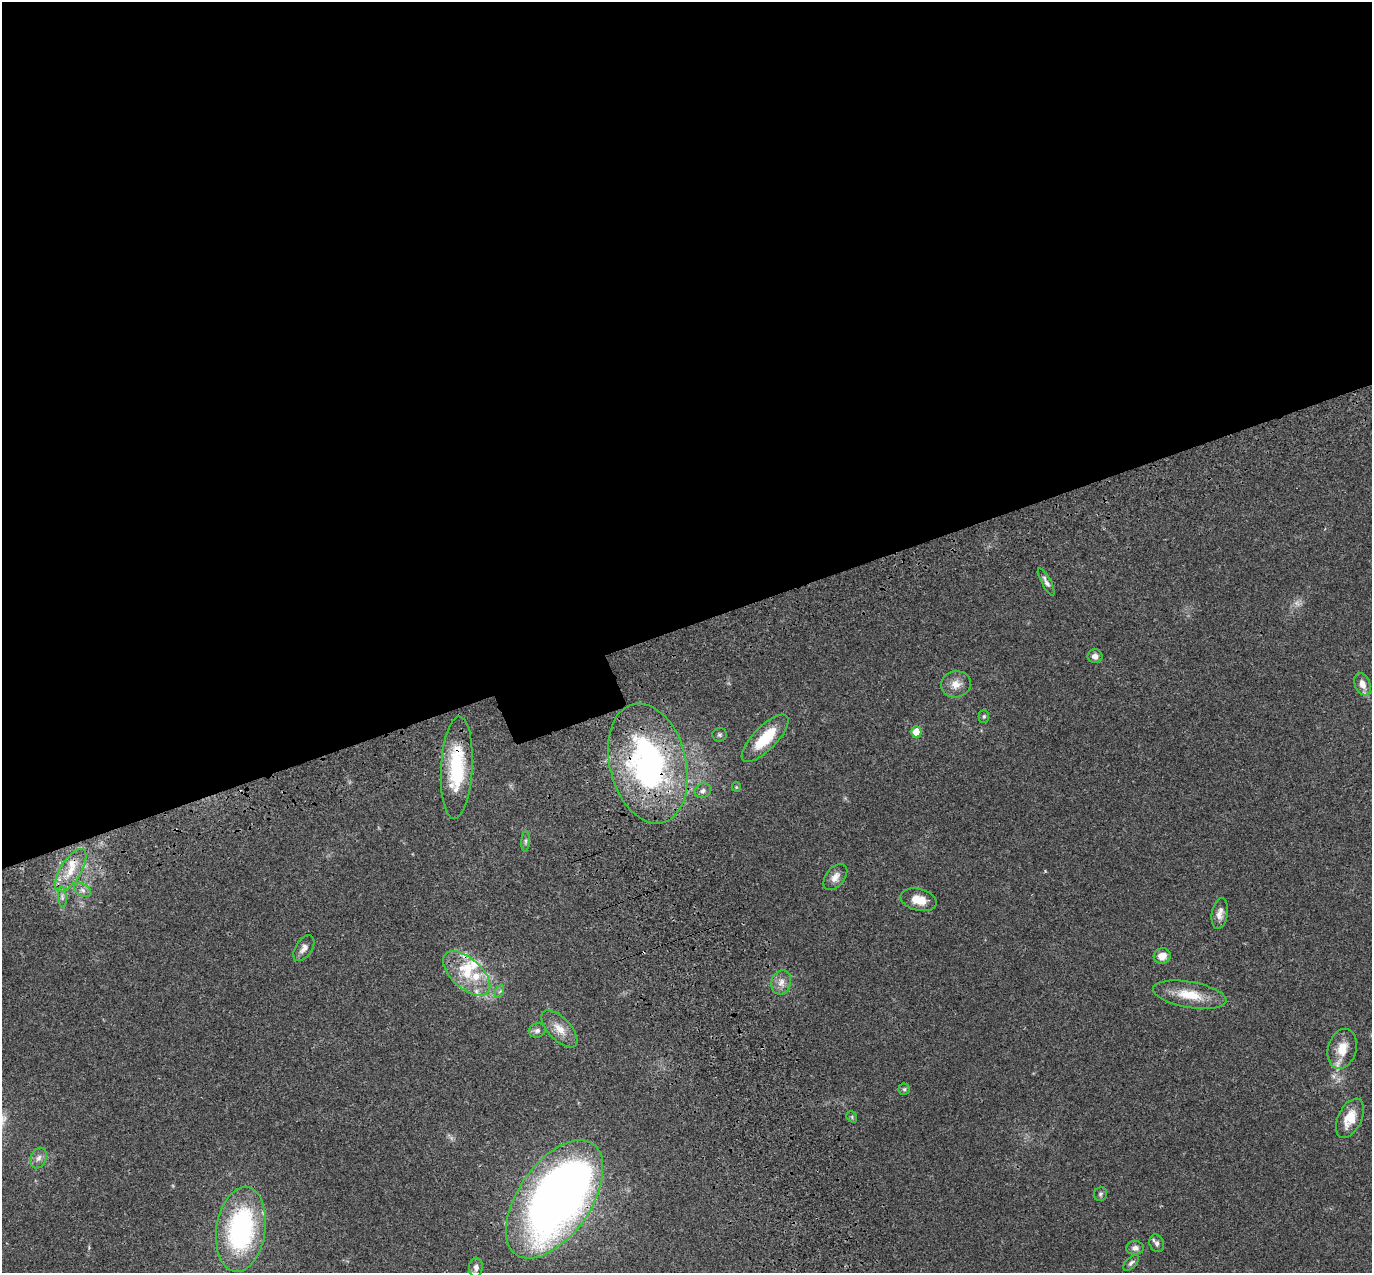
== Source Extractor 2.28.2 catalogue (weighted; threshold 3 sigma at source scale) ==
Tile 2 of 4 x 4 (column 2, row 1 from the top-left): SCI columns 1483-2852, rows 4032-5302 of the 5708 x 5573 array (HDU 1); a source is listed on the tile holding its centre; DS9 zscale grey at full resolution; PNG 1374 x 1275 px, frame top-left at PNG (2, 2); each listed source drawn as its Kron ellipse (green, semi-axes under 4 px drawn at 4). Shown black and unused: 50% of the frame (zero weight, under 3 of 4 exposures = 9% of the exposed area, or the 3 px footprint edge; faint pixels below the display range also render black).
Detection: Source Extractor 2.28.2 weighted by HDU 2 'WHT'; one run over the whole footprint, this tile lists its part. Background 0.0407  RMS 0.0036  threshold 0.0164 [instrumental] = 3 sigma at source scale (4.5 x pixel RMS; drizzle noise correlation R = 1.50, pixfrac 1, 0.0396/0.0396 arcsec/px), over >= 5 px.
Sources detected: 50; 1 too faint to see at this stretch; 1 inside a brighter object's white glare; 1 cosmic-ray / hot-pixel residue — neither listed nor drawn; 8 inside a brighter listed object's ellipse — not listed separately; the other 39 listed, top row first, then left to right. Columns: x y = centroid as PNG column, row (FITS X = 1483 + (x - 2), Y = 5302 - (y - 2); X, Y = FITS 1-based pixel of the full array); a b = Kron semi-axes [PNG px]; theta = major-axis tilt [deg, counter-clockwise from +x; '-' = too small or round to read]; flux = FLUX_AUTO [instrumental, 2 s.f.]
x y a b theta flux
1046 582 15 4 -61 1.4
1095 656 7 7 - 1.7
956 684 15 13 14 3.8
1362 684 12 7 -67 2.9
984 716 7 5 89 0.59
916 732 5 5 - 8.6
719 735 7 7 - 0.78
765 738 31 11 46 13
648 763 61 38 -76 98
457 768 51 15 87 24
736 787 5 4 - 0.37
703 791 8 7 - 1.4
526 841 10 4 85 0.84
71 870 24 10 58 7.1
835 877 15 9 50 2.7
83 890 9 6 -27 1.4
62 897 10 4 -86 1.1
919 900 18 11 -14 5.7
1220 914 15 8 80 2.5
304 948 14 8 56 2.1
1162 956 8 7 - 3.8
467 973 28 15 -41 12
781 982 12 9 72 2.6
500 991 7 4 71 0.58
1190 995 37 13 -10 9.9
559 1029 23 11 -47 4.7
537 1030 8 7 - 1.3
1342 1049 20 14 75 6.3
904 1089 5 5 - 0.63
852 1117 6 5 - 0.51
1350 1118 21 12 64 7.2
39 1158 11 7 63 1.8
1100 1194 7 6 - 0.74
555 1199 67 36 55 320
241 1229 43 24 82 60
1157 1243 9 7 -68 1.2
1135 1248 9 7 2 1.6
1131 1263 10 5 44 0.98
476 1267 9 7 84 2.1
Overlapping masked pixels (flux is a lower limit): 3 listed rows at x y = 648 763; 457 768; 555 1199